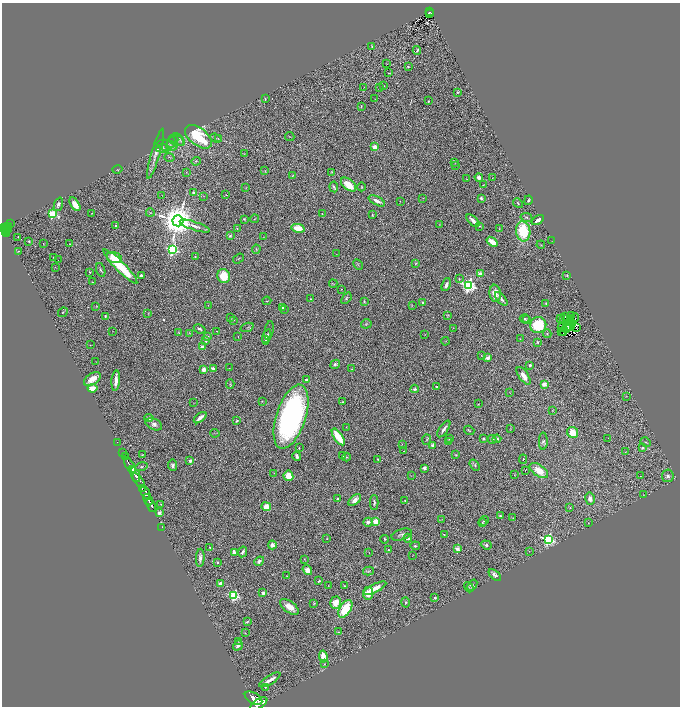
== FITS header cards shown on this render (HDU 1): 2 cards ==
NAXIS1  =                 1356
NAXIS2  =                 1408

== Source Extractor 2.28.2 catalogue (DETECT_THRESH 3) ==
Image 1356 x 1408 px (HDU 1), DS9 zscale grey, zoomed out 1/2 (1 PNG px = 2 x 2 image px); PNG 682 x 708 px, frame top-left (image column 1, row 1407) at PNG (2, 3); each listed source drawn as its Kron ellipse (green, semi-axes under 4 px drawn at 4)
Background 1.04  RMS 0.068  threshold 0.204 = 3 sigma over >= 5 px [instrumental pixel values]
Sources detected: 381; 54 cannot appear on this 1/2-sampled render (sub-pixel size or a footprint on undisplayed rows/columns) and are neither listed nor drawn; the other 327 listed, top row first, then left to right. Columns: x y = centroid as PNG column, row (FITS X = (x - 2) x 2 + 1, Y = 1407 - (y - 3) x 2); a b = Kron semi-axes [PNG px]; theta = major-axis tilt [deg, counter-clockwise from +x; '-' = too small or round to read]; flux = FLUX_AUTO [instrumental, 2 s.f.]
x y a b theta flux
429 12 4 2 - 53
429 13 3 1 - 34
372 47 4 3 - 12
417 50 4 2 - 14
387 64 2 1 - 3.7
408 67 4 2 - 8.9
389 73 3 2 - 7.6
383 86 2 2 - 10
364 87 3 2 - 6.5
380 87 2 2 - 16
457 92 3 3 - 16
265 99 4 2 - 12
375 99 2 1 - 3.3
428 101 2 2 - 9.4
361 106 3 2 - 8.1
290 136 5 2 - 5.7
198 137 15 8 -38 990
216 138 6 2 -19 14
218 138 3 2 - 8.4
179 139 7 3 -54 26
176 140 8 5 -23 43
172 142 7 4 47 41
167 145 10 5 -10 59
375 147 3 3 - 130
163 148 7 4 3 33
156 154 26 4 74 100
244 154 2 2 - 5.3
169 157 5 3 - 13
196 161 5 3 - 19
455 163 3 2 - 9.3
455 165 3 2 - 9
117 170 5 2 - 11
265 171 3 2 - 7.4
186 172 2 2 - 4.6
332 172 3 3 - 11
293 175 4 2 - 13
479 177 4 4 - 47
492 178 3 3 - 8.5
466 179 2 1 - 4.1
349 185 9 5 -40 210
483 185 2 2 - 4.9
334 187 5 4 - 23
361 187 4 2 - 9.5
246 188 4 2 - 5.6
194 193 2 2 - 130
226 195 3 1 - 4.5
162 196 2 1 - 3.6
204 196 3 2 - 5.2
423 198 2 2 - 6.1
481 198 4 3 - 25
528 200 5 2 - 20
377 201 9 3 -28 80
400 201 2 1 - 4
518 203 5 3 - 19
58 204 7 4 70 40
75 204 8 3 -58 180
92 213 3 2 - 6.3
150 213 4 2 - 8.3
53 214 4 3 - 1100
322 214 2 1 - 4.5
372 215 3 2 - 9.9
526 217 6 3 -11 20
244 219 4 2 - 12
255 219 4 3 - 12
538 220 6 3 34 51
178 221 5 5 - 39000
473 221 8 3 -45 82
10 223 3 2 - 64
439 225 3 2 - 6.8
8 226 4 3 - 460
115 226 3 2 - 14
195 226 16 3 -18 68
479 226 3 2 - 12
4 227 4 2 - 520
6 227 2 1 - 210
237 228 2 2 - 6.7
298 228 7 4 -13 230
499 228 2 1 - 6.5
7 230 2 1 - 65
5 231 2 1 - 150
523 231 10 7 -81 660
7 234 4 2 - 290
230 236 3 2 - 27
18 237 2 2 - 14
263 237 2 1 - 2.7
29 241 2 2 - 11
552 241 2 1 - 3.7
492 242 6 3 -38 170
43 244 3 2 - 6.3
70 244 2 2 - 6.2
541 245 4 3 - 9.3
256 249 4 3 - 15
173 250 4 4 - 1900
18 251 2 2 - 6.8
337 254 3 1 - 3.4
54 257 2 2 - 7
114 257 8 5 -18 260
195 257 2 2 - 12
238 259 6 2 35 10
58 260 2 1 - 5.6
416 263 3 2 - 12
358 264 5 1 - 7.5
120 266 23 5 -45 660
55 267 2 1 - 3.2
101 270 7 3 -71 20
90 272 2 2 - 8.5
480 274 2 2 - 220
567 275 4 3 - 14
141 276 4 3 - 54
224 276 7 6 - 320
459 279 3 2 - 13
92 282 3 2 - 6.9
333 284 4 1 - 5.6
446 285 7 3 70 52
468 285 4 4 - 3500
341 289 2 1 - 4.2
495 293 9 5 -82 110
346 298 6 3 50 18
311 299 2 2 - 20
501 299 8 3 -50 43
267 301 4 2 - 8.3
364 302 3 2 - 18
423 302 2 2 - 19
546 304 4 3 - 12
208 305 2 1 - 3.8
412 305 3 2 - 6.5
96 306 3 2 - 7.8
282 308 2 2 - 55
284 309 2 2 - 6.5
63 312 5 3 - 16
148 313 3 2 - 7.1
447 315 4 3 - 12
571 315 2 1 - 11
105 316 3 2 - 18
565 317 2 1 - 8.8
230 318 4 2 - 8.7
525 318 5 3 - 18
561 318 3 2 - 17
575 318 5 1 - 19
564 319 2 1 - 3.3
571 319 3 1 - 12
233 320 3 2 - 7.7
527 320 4 3 - 11
366 324 5 4 - 22
573 324 3 1 - 5
538 325 8 8 - 630
567 326 2 1 - 3.9
247 327 7 3 18 16
570 327 2 1 - 2.8
454 328 3 2 - 4.1
561 328 2 1 - 5.7
566 328 2 1 - 5.3
576 328 2 1 - 5.2
200 329 6 4 -24 25
113 331 2 1 - 2.8
217 331 2 1 - 5.5
269 331 9 3 80 19
561 331 2 1 - 3.1
179 332 3 2 - 5.4
564 332 2 2 - 1.6
189 333 3 2 - 6.5
547 333 4 4 - 17
425 334 2 2 - 4.9
207 337 4 2 - 11
238 337 2 1 - 4.6
267 337 8 4 75 60
520 339 2 2 - 4.9
206 340 2 2 - 52
266 340 4 2 - 15
445 341 4 1 - 5.2
538 342 4 4 - 22
90 345 2 1 - 4.5
202 347 4 3 - 32
481 356 2 2 - 5.9
488 358 2 2 - 220
96 362 2 1 - 3.8
335 364 5 4 - 31
530 365 3 3 - 34
229 368 3 2 - 7.1
203 369 4 3 - 60
214 369 3 2 - 67
352 369 2 2 - 6
524 376 10 4 -55 130
92 379 9 5 35 140
306 379 2 2 - 44
116 381 10 3 85 100
230 384 4 3 - 14
544 384 3 2 - 240
437 387 4 4 - 15
92 388 5 3 - 130
415 389 4 3 - 37
509 392 3 1 - 4.4
627 396 3 2 - 5.2
262 401 2 2 - 12
342 402 2 2 - 9
193 403 2 1 - 3.6
478 404 2 2 - 5.3
552 410 3 2 - 4.8
291 417 33 15 72 4100
149 418 5 3 - 38
200 418 7 3 38 90
237 421 3 2 - 13
154 424 9 5 -25 56
346 427 2 1 - 3.8
444 429 9 3 56 62
510 429 4 3 - 7.6
469 430 5 3 - 13
573 432 6 5 - 190
215 433 5 3 - 11
338 437 10 3 -56 420
608 438 2 1 - 4.3
450 439 2 2 - 43
484 439 2 2 - 25
492 439 4 3 - 34
497 439 4 3 - 38
427 440 5 3 - 12
543 441 9 4 89 31
448 442 2 2 - 14
646 442 5 3 - 15
117 443 2 1 - 19
402 444 2 1 - 4.4
433 445 4 3 - 27
299 448 2 1 - 5.7
642 448 3 3 - 21
404 451 2 1 - 4.8
625 452 3 1 - 5.1
123 453 2 2 - 82
142 455 3 2 - 8.2
343 455 4 3 - 26
456 455 3 3 - 12
297 456 4 3 - 53
125 457 2 1 - 240
346 457 4 4 - 15
378 459 3 2 - 9.2
523 459 4 2 - 8.2
190 461 2 2 - 92
173 465 6 4 -84 33
475 465 6 4 -55 19
130 466 9 2 -60 2400
142 467 6 3 15 16
424 468 2 2 - 120
132 469 2 2 - 62000
525 470 3 2 - 4.8
539 471 10 5 -34 250
274 473 2 1 - 4.4
135 475 7 3 -70 4200
514 475 3 2 - 3.4
288 476 5 5 - 210
411 476 2 1 - 2.7
640 476 2 1 - 90
668 476 6 6 - 40
139 480 8 4 -55 2400
142 489 3 2 - 1300
145 492 7 3 -65 1200
643 495 3 2 - 4.9
338 499 3 3 - 21
590 499 6 5 - 48
148 500 6 2 -59 2000
355 500 7 4 42 110
405 501 2 2 - 7.3
374 503 7 2 89 24
161 504 4 3 - 14
151 505 7 2 -65 1800
266 507 5 4 - 150
570 507 3 2 - 8.8
159 513 2 2 - 180
500 516 3 2 - 21
513 518 2 1 - 5.3
442 519 3 2 - 7.2
376 521 3 3 - 370
484 521 5 3 - 16
368 522 5 4 - 42
482 523 4 3 - 14
588 523 3 2 - 5.6
162 527 2 1 - 26
402 535 10 5 18 53
444 535 2 2 - 8.5
327 538 2 2 - 4.7
408 538 4 4 - 52
384 539 4 2 - 11
548 539 4 4 - 2400
272 545 4 3 - 91
486 545 6 4 -19 32
415 546 5 3 - 22
210 548 3 3 - 14
457 549 3 2 - 210
388 550 3 3 - 18
529 551 4 1 - 3.7
234 552 2 2 - 140
242 552 5 2 - 26
369 552 3 2 - 4.9
413 555 3 1 - 3.8
200 558 9 3 87 55
304 559 3 2 - 9.9
259 561 5 4 - 49
218 562 2 2 - 53
307 570 5 4 - 130
368 571 5 3 - 17
495 575 7 3 -43 61
287 576 2 1 - 3.8
319 581 4 3 - 17
220 584 3 3 - 75
472 585 6 3 52 16
328 586 2 2 - 4.2
344 586 2 2 - 17
469 587 5 2 - 12
375 588 12 4 27 150
263 593 2 2 - 130
368 593 6 5 - 190
234 596 3 3 - 1500
435 598 2 2 - 27
405 602 5 4 - 18
314 603 3 3 - 9.3
336 603 6 5 - 160
289 607 11 5 -37 130
345 609 10 5 58 520
248 621 4 3 - 15
338 632 4 2 - 7.8
245 633 4 2 - 5.9
239 641 4 3 - 9.8
238 646 5 4 - 37
323 657 6 3 -83 200
324 664 3 2 - 6.9
270 680 12 3 32 83
265 687 2 2 - 13
254 698 10 5 -32 5800
259 704 9 4 32 6600
At the frame edge (FLAGS 8, measured only in part): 1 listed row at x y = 259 704
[54 sub-pixel or undisplayed-footprint detections neither listed nor drawn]